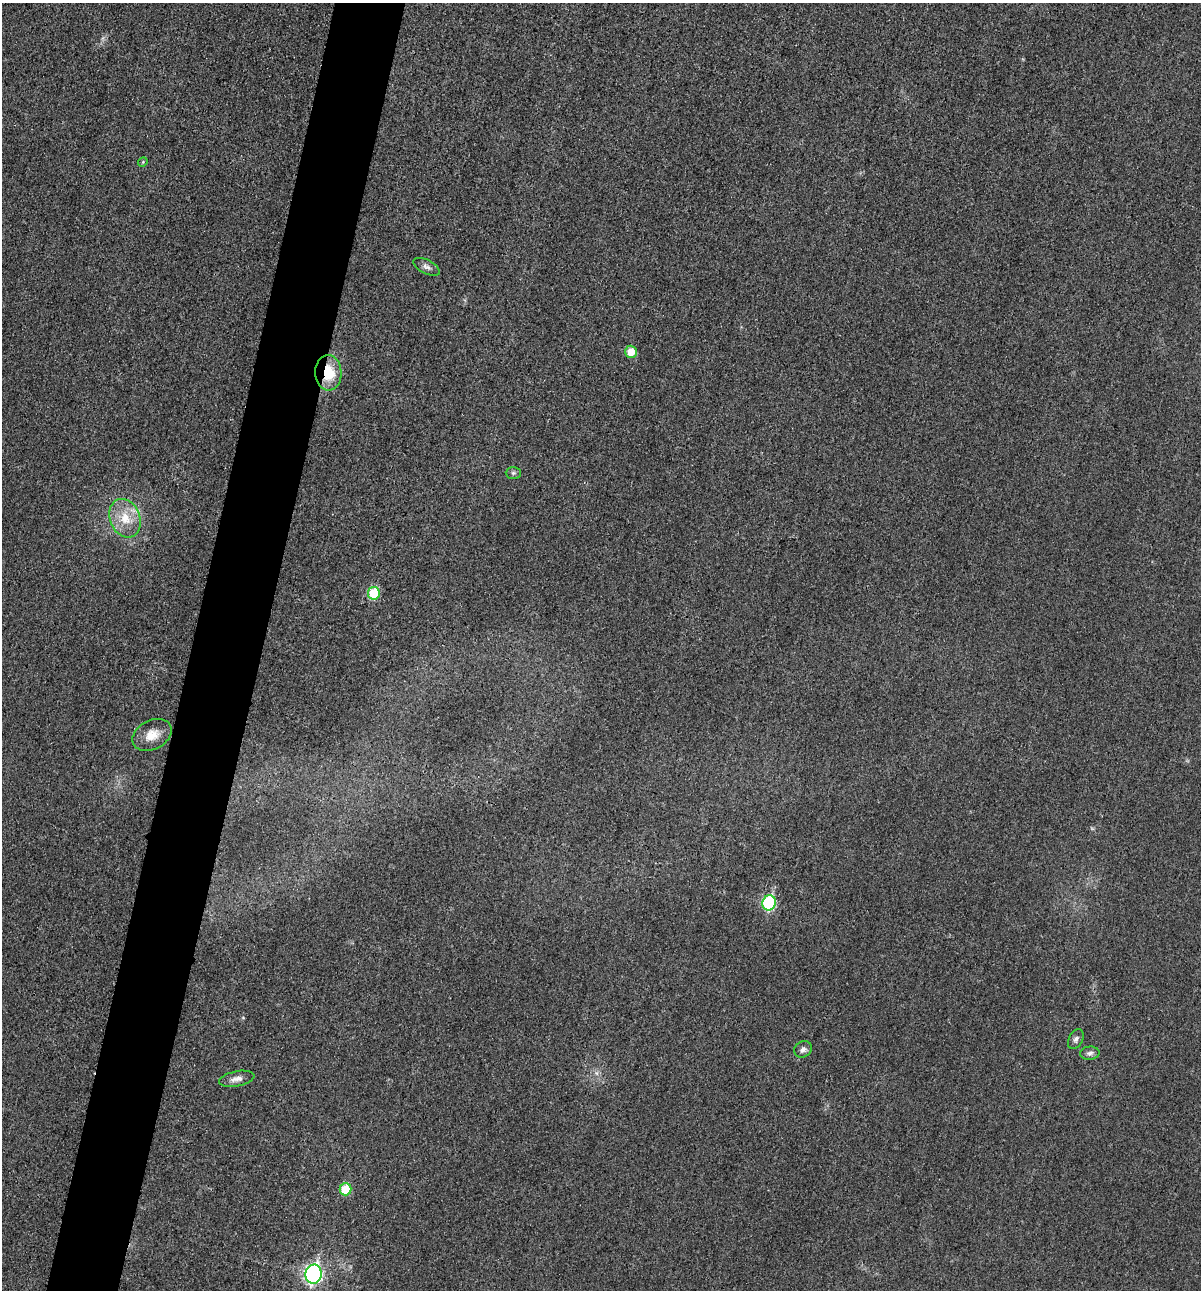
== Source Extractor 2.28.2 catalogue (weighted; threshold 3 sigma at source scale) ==
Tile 7 of 4 x 4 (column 3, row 2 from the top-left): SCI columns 2543-3741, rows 2597-3884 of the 5206 x 5195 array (HDU 1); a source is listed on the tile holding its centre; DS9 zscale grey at full resolution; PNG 1203 x 1292 px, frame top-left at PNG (2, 3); each listed source drawn as its Kron ellipse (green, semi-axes under 4 px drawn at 4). Shown black and unused: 6% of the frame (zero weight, under 3 of 4 exposures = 2% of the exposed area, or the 3 px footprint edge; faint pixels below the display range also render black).
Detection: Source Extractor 2.28.2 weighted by HDU 2 'WHT'; one run over the whole footprint, this tile lists its part. Background 0.0289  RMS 0.0059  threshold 0.0264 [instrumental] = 3 sigma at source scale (4.5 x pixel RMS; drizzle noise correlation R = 1.50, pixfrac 1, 0.05/0.05 arcsec/px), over >= 5 px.
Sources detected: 15; all 15 listed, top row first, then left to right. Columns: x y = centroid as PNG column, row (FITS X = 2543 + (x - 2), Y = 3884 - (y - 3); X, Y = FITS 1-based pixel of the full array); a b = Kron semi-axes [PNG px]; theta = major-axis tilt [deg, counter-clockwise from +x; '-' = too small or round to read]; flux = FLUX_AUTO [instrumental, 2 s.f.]
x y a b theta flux
143 162 5 4 - 0.65
426 267 14 7 -27 2.6
631 352 6 6 - 9.6
328 373 18 13 -87 18
513 473 7 6 - 1.4
125 518 20 15 -67 14
374 593 6 6 - 28
152 735 21 14 28 9.2
769 903 7 6 - 71
1076 1039 10 7 63 2
803 1049 9 7 30 2.5
1090 1053 10 6 5 2.1
237 1079 18 7 11 3.9
346 1189 6 6 - 19
314 1274 9 8 - 150
Overlapping masked pixels (flux is a lower limit): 1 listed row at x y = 328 373